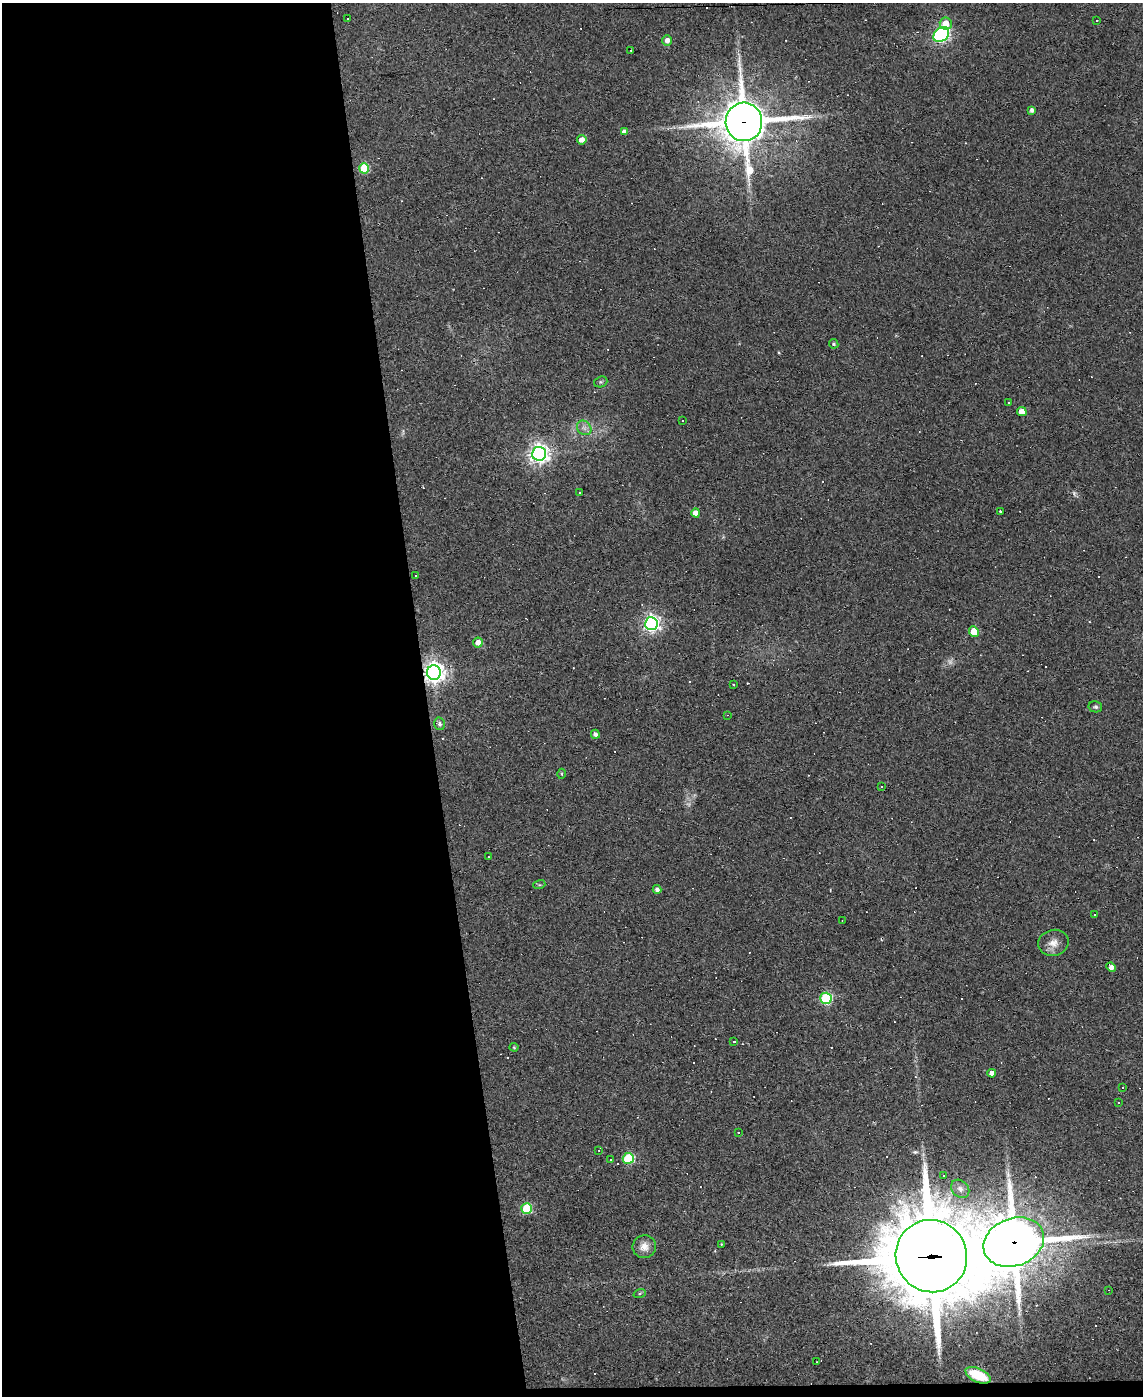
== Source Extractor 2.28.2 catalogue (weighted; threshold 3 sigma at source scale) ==
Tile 9 of 4 x 3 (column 1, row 3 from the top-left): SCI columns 1-1141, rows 231-1624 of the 4564 x 4539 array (HDU 1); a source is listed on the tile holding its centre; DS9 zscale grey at full resolution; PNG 1145 x 1398 px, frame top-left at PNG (2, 3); each listed source drawn as its Kron ellipse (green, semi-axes under 4 px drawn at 4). Shown black and unused: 38% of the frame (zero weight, under 2 of 3 exposures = <1% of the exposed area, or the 3 px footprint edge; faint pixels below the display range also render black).
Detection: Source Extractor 2.28.2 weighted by HDU 2 'WHT'; one run over the whole footprint, this tile lists its part. Background 0.0835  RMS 0.0074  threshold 0.0335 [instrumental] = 3 sigma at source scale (4.5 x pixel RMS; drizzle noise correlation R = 1.50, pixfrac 1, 0.05/0.05 arcsec/px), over >= 5 px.
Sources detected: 109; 3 too faint to see at this stretch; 44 cosmic-ray / hot-pixel residue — neither listed nor drawn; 1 inside a brighter listed object's ellipse — not listed separately; the other 61 listed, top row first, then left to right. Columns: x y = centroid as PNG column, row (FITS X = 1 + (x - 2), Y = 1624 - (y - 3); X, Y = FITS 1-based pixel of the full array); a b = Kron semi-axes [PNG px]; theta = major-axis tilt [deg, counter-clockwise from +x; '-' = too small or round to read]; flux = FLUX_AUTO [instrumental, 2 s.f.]
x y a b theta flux
348 18 3 3 - 1.3
1097 20 3 2 - 0.79
946 23 6 6 - 10
941 34 9 6 40 200
667 40 5 5 - 4.3
631 50 3 3 - 2.2
1032 110 4 4 - 2.6
744 122 19 18 - 2800
624 132 4 4 - 3.2
582 140 5 4 - 5.5
364 168 5 5 - 39
834 344 5 4 - 1.1
601 382 7 5 20 1.3
1009 402 3 2 - 0.76
1022 412 5 4 - 8.7
682 421 3 2 - 0.62
584 428 8 6 -44 3.1
539 454 7 7 - 410
580 492 3 3 - 1.9
1001 511 4 3 - 1.4
696 513 4 4 - 6.9
415 575 3 3 - 2.6
651 624 6 6 - 280
974 631 5 4 - 15
478 643 5 5 - 6.4
434 672 7 7 - 520
734 685 3 2 - 1
1095 707 7 5 -11 1.5
728 715 4 3 - 0.47
439 724 6 5 - 2.4
595 734 4 4 - 2.4
562 774 5 3 - 0.74
881 786 3 2 - 0.99
488 857 3 2 - 0.43
539 885 6 4 17 0.94
657 889 4 4 - 2.5
1095 915 3 3 - 1.5
842 921 3 2 - 0.38
1053 943 15 13 12 7.4
1111 967 5 4 - 3.4
826 998 6 5 - 73
734 1041 3 3 - 4.7
514 1047 4 4 - 0.71
992 1073 4 4 - 3.9
1122 1087 3 2 - 0.61
1119 1103 2 2 - 0.62
738 1132 3 2 - 0.72
599 1150 3 2 - 0.34
628 1158 5 5 - 50
610 1160 3 3 - 12
944 1175 3 3 - 1.7
960 1189 10 8 -43 3.7
527 1209 5 5 - 40
1014 1242 31 24 21 3200
721 1244 3 3 - 0.5
644 1247 11 11 - 6
931 1256 36 35 - 8700
1109 1290 3 3 - 0.61
640 1293 6 4 19 0.99
817 1362 2 2 - 0.36
978 1375 13 6 -24 29
Overlapping masked pixels (flux is a lower limit): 5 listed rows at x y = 744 122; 434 672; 1014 1242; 931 1256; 978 1375
Unlisted compact peaks at least as high as the median listed source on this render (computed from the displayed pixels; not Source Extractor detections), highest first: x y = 779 353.